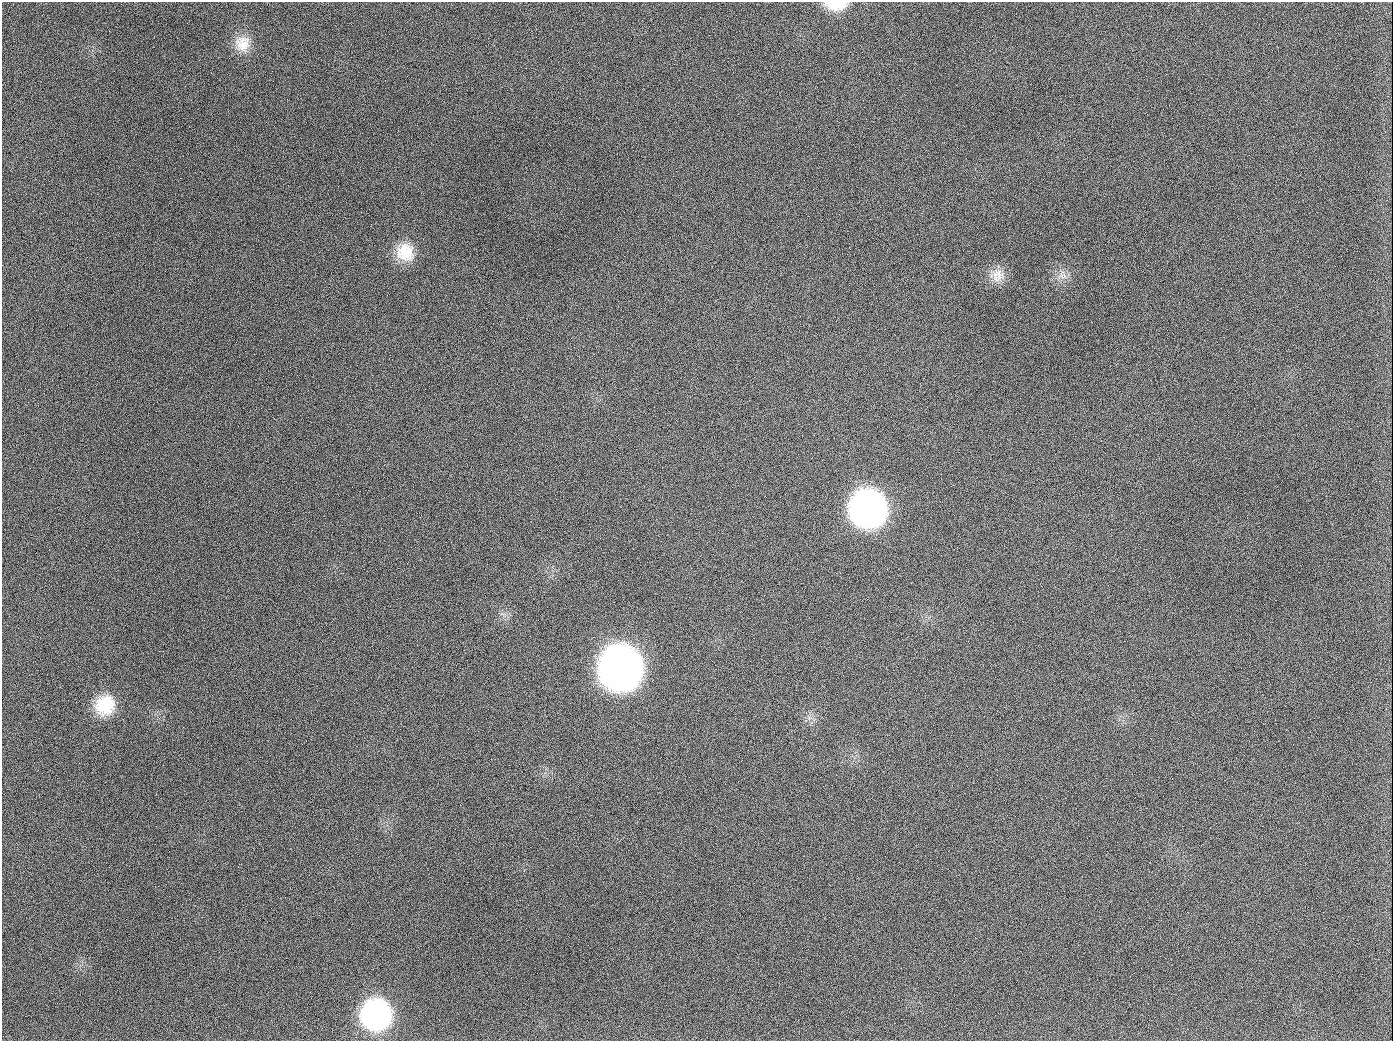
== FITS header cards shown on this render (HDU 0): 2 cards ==
NAXIS1  =                 1391
NAXIS2  =                 1039

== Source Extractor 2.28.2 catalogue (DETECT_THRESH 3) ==
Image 1391 x 1039 px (HDU 0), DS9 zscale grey, 1 PNG px = 1 image px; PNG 1395 x 1043 px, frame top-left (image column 1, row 1039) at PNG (2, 2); no overlay
Background 1430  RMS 68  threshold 203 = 3 sigma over >= 5 px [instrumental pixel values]
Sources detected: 12; all 12 listed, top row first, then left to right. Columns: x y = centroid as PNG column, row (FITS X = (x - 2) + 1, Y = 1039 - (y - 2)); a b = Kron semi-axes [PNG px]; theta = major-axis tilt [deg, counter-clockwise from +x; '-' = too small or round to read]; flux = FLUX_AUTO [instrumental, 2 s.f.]
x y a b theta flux
836 5 26 11 0 1.0e+05
242 44 22 20 -87 9.8e+04
189 126 2 2 - 6.6e+03
405 252 24 22 -41 1.3e+05
997 275 19 16 69 6.9e+04
1063 276 13 8 -21 3.2e+04
654 407 2 2 - 3.5e+03
868 509 25 24 - 2.4e+06
620 668 26 25 - 5.4e+06
105 705 23 22 - 1.8e+05
376 1014 23 22 - 9.4e+05
944 1026 3 2 - 3.9e+03
At the frame edge (FLAGS 8, measured only in part): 1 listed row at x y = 836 5